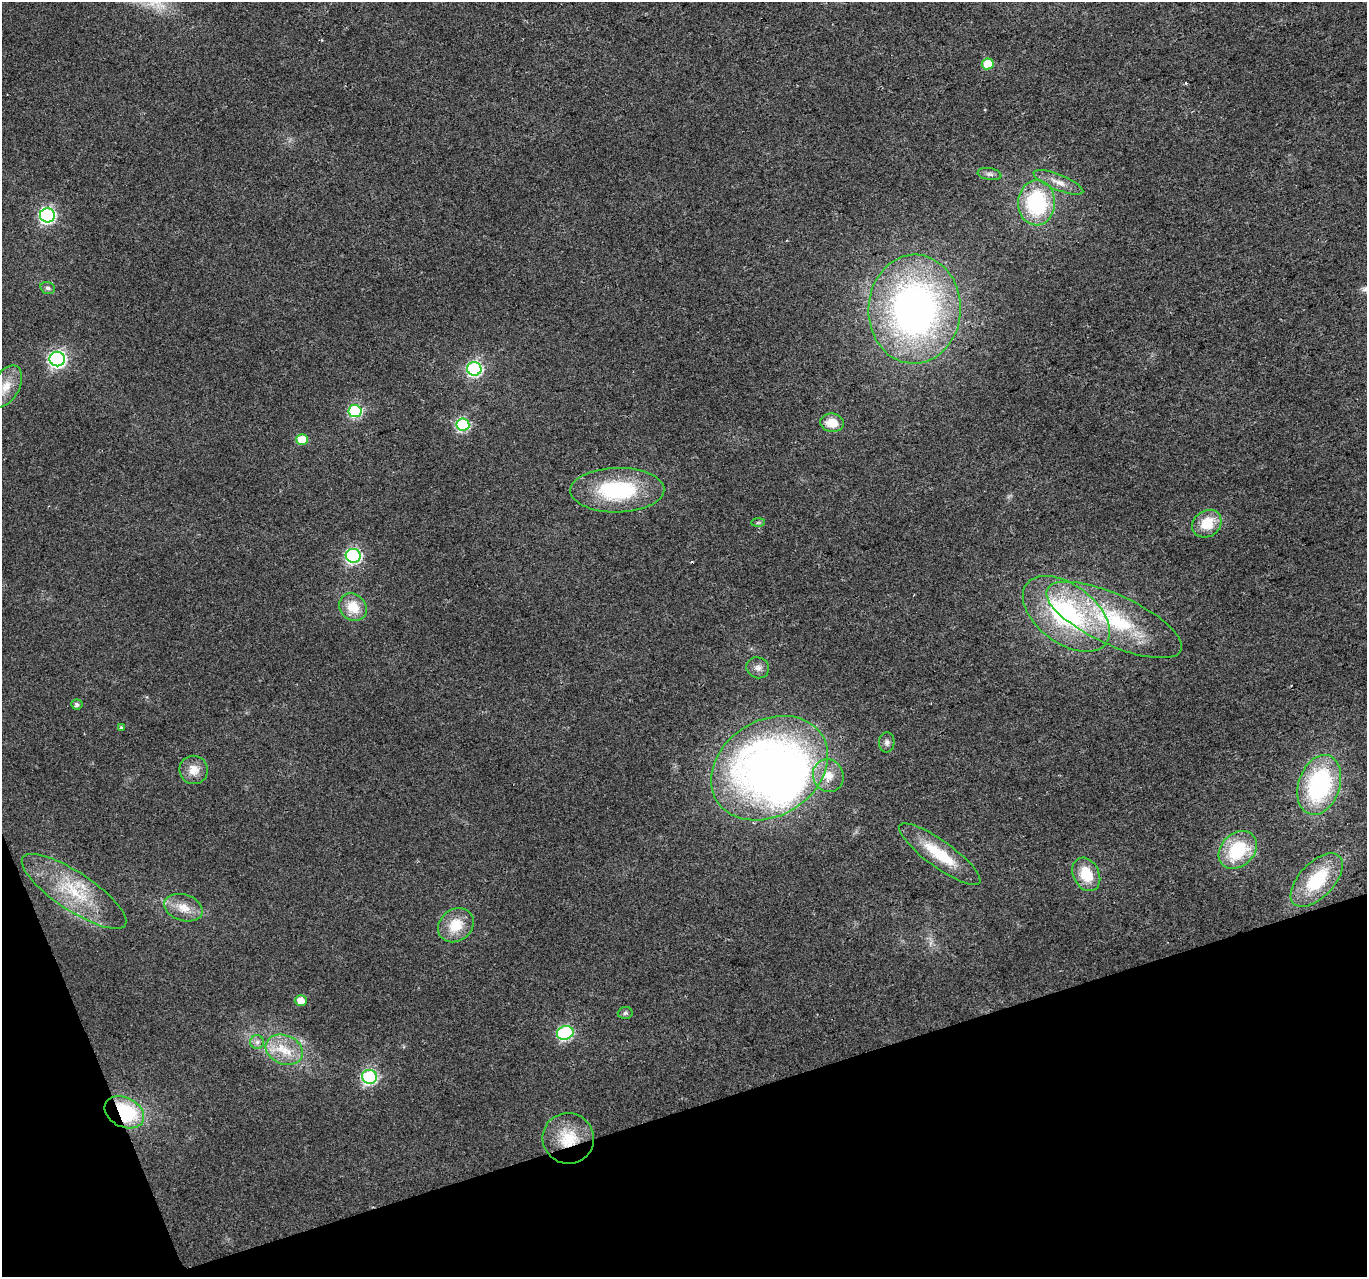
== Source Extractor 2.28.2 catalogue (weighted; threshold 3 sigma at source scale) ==
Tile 14 of 4 x 4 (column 2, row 4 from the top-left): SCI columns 1367-2731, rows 125-1399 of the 5461 x 5294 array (HDU 1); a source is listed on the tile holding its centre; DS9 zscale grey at full resolution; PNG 1369 x 1279 px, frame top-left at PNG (2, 2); each listed source drawn as its Kron ellipse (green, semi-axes under 4 px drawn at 4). Shown black and unused: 16% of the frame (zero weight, under 2 of 3 exposures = <1% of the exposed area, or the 3 px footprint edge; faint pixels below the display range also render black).
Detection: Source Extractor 2.28.2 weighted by HDU 2 'WHT'; one run over the whole footprint, this tile lists its part. Background 0.0183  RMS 0.0061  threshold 0.0273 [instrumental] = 3 sigma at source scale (4.5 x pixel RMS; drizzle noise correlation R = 1.50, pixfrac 1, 0.0396/0.0396 arcsec/px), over >= 5 px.
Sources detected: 45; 1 inside a brighter object's white glare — neither listed nor drawn; the other 44 listed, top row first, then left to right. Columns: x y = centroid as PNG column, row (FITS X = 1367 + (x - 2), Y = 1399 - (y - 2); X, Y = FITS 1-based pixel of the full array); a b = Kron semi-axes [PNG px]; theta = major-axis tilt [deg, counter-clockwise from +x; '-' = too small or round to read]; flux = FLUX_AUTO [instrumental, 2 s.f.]
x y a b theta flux
988 64 6 5 - 12
990 174 12 6 -9 2
1058 182 26 7 -22 6.6
1037 203 22 18 89 57
47 215 7 7 - 130
48 288 7 5 -17 1.5
914 309 54 46 87 260
57 359 7 7 - 170
474 369 7 7 - 110
6 387 23 13 60 10
355 411 6 6 - 67
832 423 12 9 -7 10
463 425 6 6 - 69
302 440 6 5 - 16
617 490 47 22 1 57
758 523 7 4 1 0.95
1207 524 15 13 36 15
353 556 7 7 - 120
353 607 15 12 -45 13
1066 614 50 29 -37 97
1114 620 74 25 -25 64
758 668 11 10 - 3.4
77 705 5 5 - 1.8
121 728 3 3 - 1.3
887 742 10 8 87 2.4
770 768 62 48 32 380
194 770 14 14 - 7.8
828 776 17 15 -65 10
1319 785 31 20 71 81
1238 850 21 16 44 35
940 854 49 13 -36 26
1086 874 17 13 -63 17
1317 880 33 17 46 34
74 891 61 19 -33 37
183 908 20 13 -17 9.7
456 925 19 15 37 15
301 1000 6 5 - 6.6
625 1013 7 6 - 1.4
565 1033 8 6 21 93
257 1042 7 7 - 2.3
284 1050 19 14 -23 15
369 1077 7 7 - 99
124 1112 21 14 -26 50
568 1138 26 25 - 23
Overlapping masked pixels (flux is a lower limit): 2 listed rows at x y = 124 1112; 568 1138